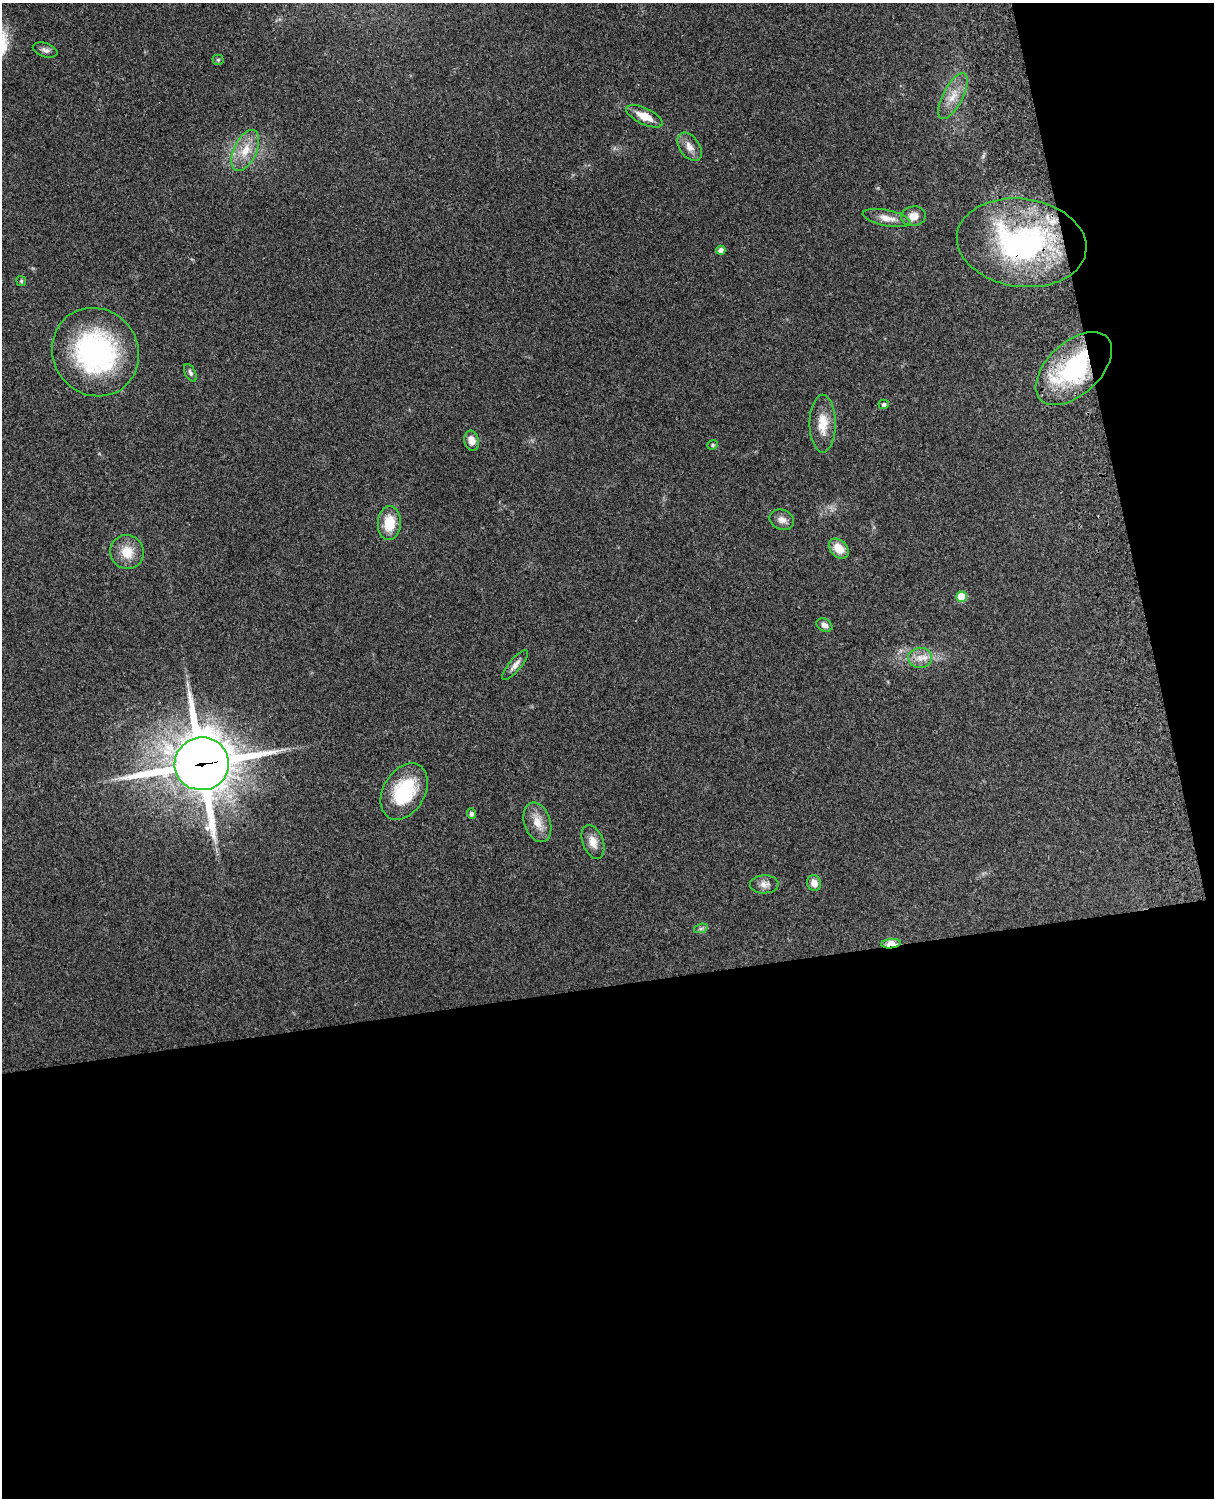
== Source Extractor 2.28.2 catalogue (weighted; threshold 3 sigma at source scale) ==
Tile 12 of 4 x 3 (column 4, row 3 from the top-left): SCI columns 3757-4968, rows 164-1659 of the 5089 x 4927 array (HDU 1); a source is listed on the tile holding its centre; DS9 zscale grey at full resolution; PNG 1216 x 1500 px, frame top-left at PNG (2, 3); each listed source drawn as its Kron ellipse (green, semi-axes under 4 px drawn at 4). Shown black and unused: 39% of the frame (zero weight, under 3 of 4 exposures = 6% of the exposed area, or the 3 px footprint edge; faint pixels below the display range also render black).
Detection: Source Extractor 2.28.2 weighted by HDU 2 'WHT'; one run over the whole footprint, this tile lists its part. Background 0.277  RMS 0.0091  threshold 0.0411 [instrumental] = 3 sigma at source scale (4.5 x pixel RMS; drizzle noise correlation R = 1.50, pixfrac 1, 0.05/0.05 arcsec/px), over >= 5 px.
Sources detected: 35; all 35 listed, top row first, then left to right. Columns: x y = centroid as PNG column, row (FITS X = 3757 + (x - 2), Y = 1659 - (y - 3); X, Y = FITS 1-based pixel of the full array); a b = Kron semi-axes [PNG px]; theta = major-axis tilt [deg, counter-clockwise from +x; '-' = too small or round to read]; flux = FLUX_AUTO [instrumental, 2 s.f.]
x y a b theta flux
45 50 13 6 -19 3.6
218 60 5 5 - 1.3
953 96 25 10 62 14
644 116 20 8 -25 14
689 147 16 10 -55 7.9
245 150 22 11 65 17
913 216 12 9 9 8.8
887 218 24 8 -11 9.4
1022 243 65 44 -8 210
721 250 4 4 - 5
21 281 5 5 - 1.2
95 352 45 42 -51 170
1074 369 46 26 43 120
190 373 9 5 -62 2.4
884 404 5 4 - 2.5
823 424 29 13 -90 18
472 441 10 7 -74 7.8
713 445 5 4 - 1.3
782 520 12 10 -22 5.7
389 523 17 11 86 22
839 548 11 8 -44 14
127 552 17 16 - 17
961 597 5 5 - 29
824 625 8 6 -30 3.8
920 658 12 10 1 8.3
515 665 19 6 51 5.3
202 764 27 26 - 4100
404 791 30 20 60 52
471 814 5 4 - 2.7
537 822 20 13 -71 13
593 842 17 10 -69 9.1
814 883 8 7 - 6.7
764 884 14 9 1 5.6
701 928 7 4 19 1.8
891 944 10 4 6 16
Overlapping masked pixels (flux is a lower limit): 4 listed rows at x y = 1022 243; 1074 369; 202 764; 891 944